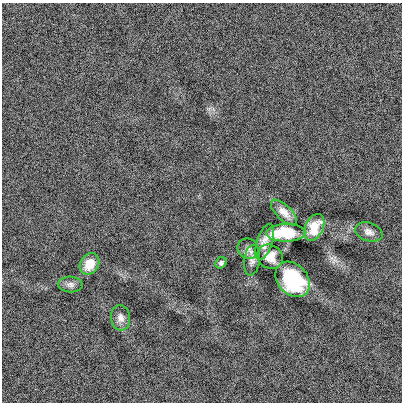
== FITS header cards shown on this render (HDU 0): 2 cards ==
NAXIS1  =                  400
NAXIS2  =                  400

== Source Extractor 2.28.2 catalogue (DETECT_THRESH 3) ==
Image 400 x 400 px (HDU 0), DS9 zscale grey, 1 PNG px = 1 image px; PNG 404 x 404 px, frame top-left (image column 1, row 400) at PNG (2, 3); each listed source drawn as its Kron ellipse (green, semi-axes under 4 px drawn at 4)
Background -5.91e-04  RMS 0.1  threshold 0.313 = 3 sigma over >= 5 px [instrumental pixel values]
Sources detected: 13; all 13 listed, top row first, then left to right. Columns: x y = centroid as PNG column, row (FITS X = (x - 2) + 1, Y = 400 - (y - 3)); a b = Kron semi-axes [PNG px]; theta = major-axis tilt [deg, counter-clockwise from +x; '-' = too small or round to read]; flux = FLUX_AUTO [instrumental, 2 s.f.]
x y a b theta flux
284 212 16 7 -43 60
314 227 14 9 66 120
369 232 14 9 -19 42
286 233 19 9 1 280
265 242 18 7 72 55
248 249 11 10 - 35
270 257 13 11 -35 81
252 260 15 8 83 39
221 263 6 5 - 16
89 264 11 9 56 110
293 279 20 15 -47 540
70 284 12 8 -3 30
121 318 13 9 -84 45